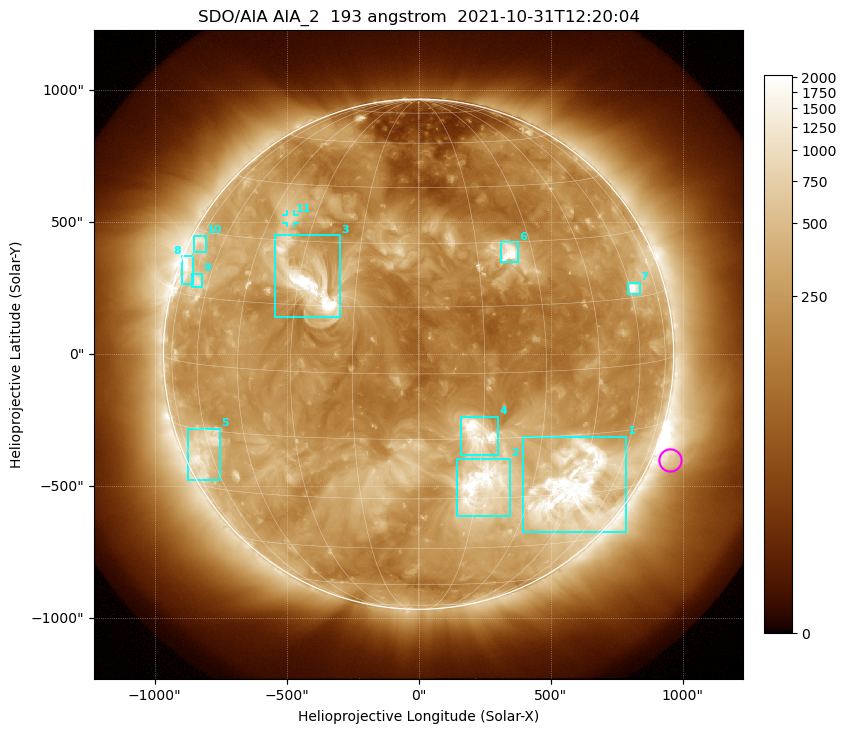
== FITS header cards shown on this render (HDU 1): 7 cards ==
TELESCOP= 'SDO/AIA '           / For AIA: SDO/AIA
INSTRUME= 'AIA_2   '           / For AIA: AIA_ATA1, AIA_ATA2, AIA_ATA3 or AIA_AT
WAVELNTH=                  193 / [angstrom] Wavelength
WAVEUNIT= 'angstrom'           / Wavelength unit: angstrom
DATE-OBS= '2021-10-31T12:20:04.844' / [ISO] Date when observation started; ISO 8
CTYPE1  = 'HPLN-TAN'           / CTYPE1: HPLN
CTYPE2  = 'HPLT-TAN'           / CTYPE2: HPLT

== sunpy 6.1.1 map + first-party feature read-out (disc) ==
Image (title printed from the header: SDO/AIA AIA_2  193 angstrom  2021-10-31T12:20:04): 1024 x 1024 px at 2.4 arcsec/px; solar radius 967 arcsec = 403 px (full disc in frame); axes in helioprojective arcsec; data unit not stated in the header (colour bar unlabelled)
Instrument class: DISC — disc imager (sunpy class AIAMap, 193 A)
Bright regions (active regions / flare kernels): reference = the median radial profile (limb darkening/brightening removed); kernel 9 px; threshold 5 sigma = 521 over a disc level ~222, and >= 1.15x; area >= 12 px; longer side >= 10 px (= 24 arcsec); searched inside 0.97 R_sun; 11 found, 11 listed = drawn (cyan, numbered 1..; 1 of them under ~33 arcsec drawn as corner ticks so the feature stays visible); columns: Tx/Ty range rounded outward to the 5 arcsec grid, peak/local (2 s.f.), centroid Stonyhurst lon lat
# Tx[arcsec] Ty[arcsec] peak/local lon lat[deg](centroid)
1 395..790 -675..-310 13 +43 -28
2 145..345 -615..-395 13 +16 -27
3 -545..-295 140..450 16 -27 +20
4 160..305 -385..-235 14 +14 -14
5 -875..-750 -475..-280 5 -63 -20
6 310..380 345..425 9.7 +24 +27
7 795..840 225..270 11 +62 +17
8 -900..-855 265..375 7.1 -74 +20
9 -860..-820 255..305 4.8 -66 +19
10 -855..-805 385..450 3.8 -74 +27
11 -500..-470 495..530 3.7 -38 +35
Off-limb structures (1.02-1.3 R_sun): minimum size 162 px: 6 found; the strongest spans PA ~215..270 deg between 1.02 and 1.3 R_sun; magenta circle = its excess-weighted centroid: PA ~245 deg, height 1.07 R_sun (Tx ~955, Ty ~-400 arcsec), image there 2.5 x the reference